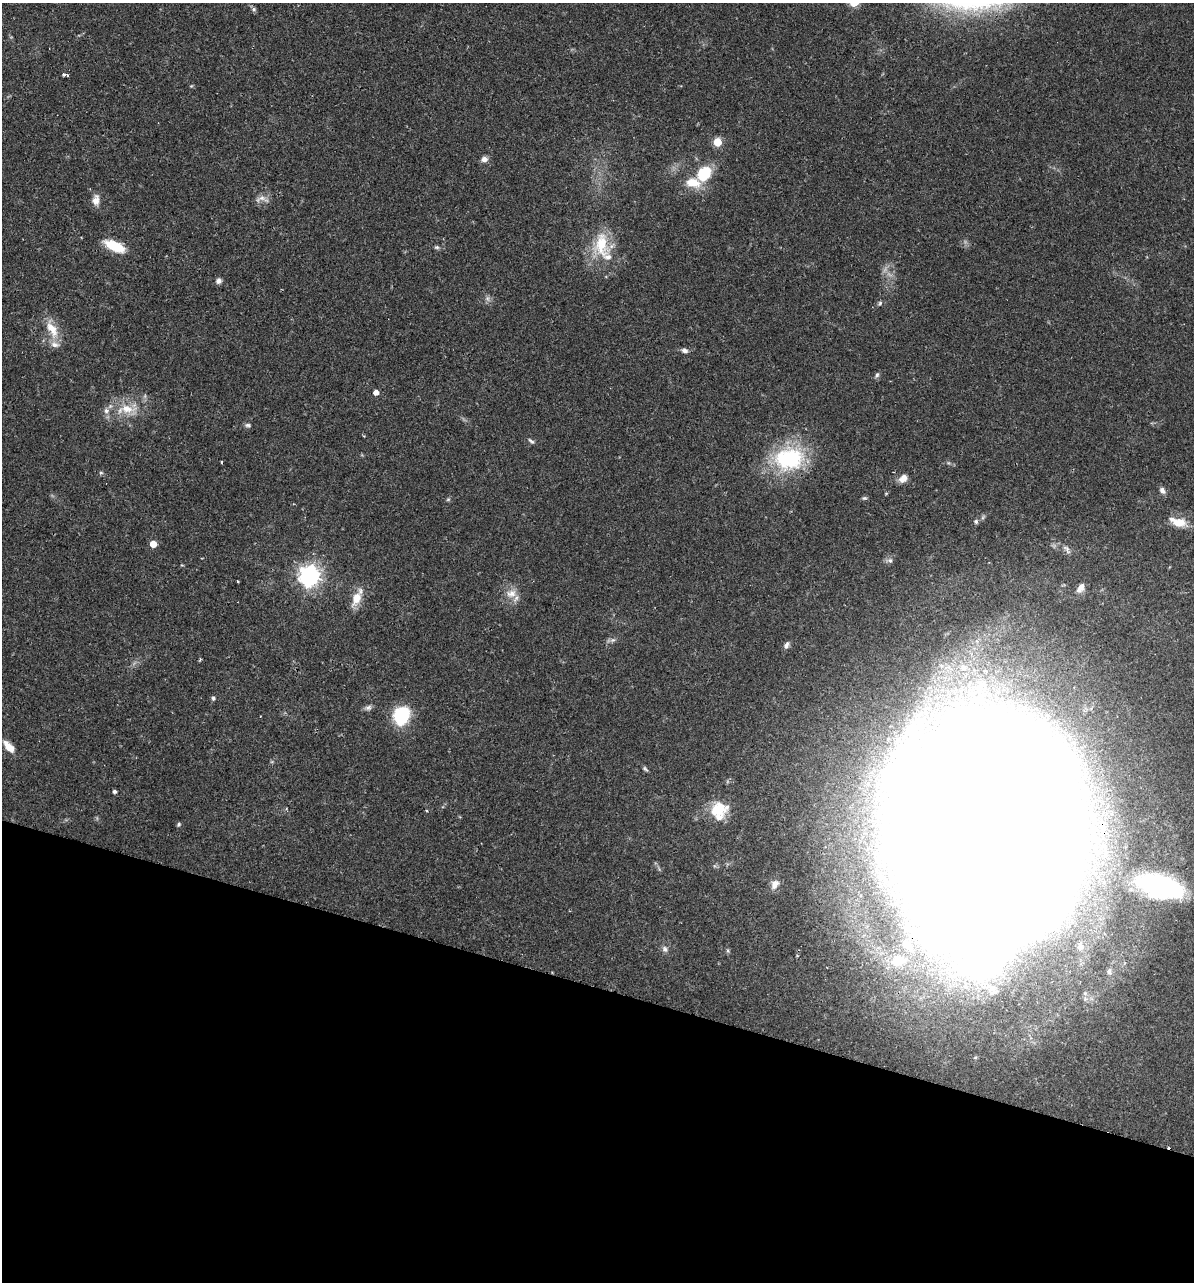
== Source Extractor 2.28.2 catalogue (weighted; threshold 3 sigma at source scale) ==
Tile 15 of 4 x 4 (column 3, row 4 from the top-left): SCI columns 2564-3755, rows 23-1302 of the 5251 x 5158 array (HDU 1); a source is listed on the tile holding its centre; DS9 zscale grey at full resolution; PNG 1196 x 1284 px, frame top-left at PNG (2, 3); no overlay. Shown black and unused: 23% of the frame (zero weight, under 2 of 3 exposures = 3% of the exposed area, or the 3 px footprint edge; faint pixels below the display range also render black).
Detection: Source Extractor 2.28.2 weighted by HDU 2 'WHT'; one run over the whole footprint, this tile lists its part. Background 0.0649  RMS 0.005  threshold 0.0226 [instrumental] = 3 sigma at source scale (4.5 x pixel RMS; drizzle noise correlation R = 1.50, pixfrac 1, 0.05/0.05 arcsec/px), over >= 5 px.
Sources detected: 62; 1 too faint to see at this stretch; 2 cosmic-ray / hot-pixel residue — not listed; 5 inside a brighter listed object's ellipse — not listed separately; the other 54 listed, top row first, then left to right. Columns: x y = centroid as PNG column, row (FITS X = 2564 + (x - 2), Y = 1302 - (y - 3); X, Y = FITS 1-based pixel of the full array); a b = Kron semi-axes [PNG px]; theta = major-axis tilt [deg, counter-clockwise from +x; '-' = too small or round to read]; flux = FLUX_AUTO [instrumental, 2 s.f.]
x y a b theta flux
254 9 6 5 - 1
64 74 4 3 - 0.97
68 75 3 3 - 0.48
717 142 5 5 - 17
484 159 8 7 - 2.3
704 173 14 10 51 21
693 183 19 12 -12 9.4
261 198 14 7 20 2.9
96 200 12 7 82 4.2
601 244 38 21 -87 20
115 246 22 10 -26 14
437 247 7 5 -1 0.93
218 281 7 6 - 1.8
880 303 6 5 - 0.84
52 329 26 11 -62 9.3
685 350 8 6 -18 1.9
877 375 8 5 70 1.1
376 392 5 4 - 3.2
127 409 26 13 -6 11
248 425 8 5 -6 1.1
531 441 10 4 -41 1.1
789 458 39 29 9 44
101 473 5 5 - 0.74
903 478 10 7 43 4.2
1162 490 9 6 -55 2.1
448 499 6 3 19 0.63
976 521 6 6 - 1
1179 522 18 11 -6 7.9
153 544 5 5 - 8
890 560 7 7 - 1.5
309 576 7 7 - 310
238 581 3 2 - 0.51
1081 588 14 7 59 3.2
511 593 15 11 14 5.5
356 598 19 11 67 7.5
613 640 7 4 17 1.1
786 645 10 6 68 1.8
963 668 13 9 7 5.5
213 698 5 5 - 0.91
368 708 9 7 20 1.6
401 716 20 16 66 23
888 739 4 4 - 0.84
9 747 16 7 -47 5.8
645 769 8 4 -44 0.88
114 792 4 4 - 1.2
718 809 24 19 11 14
179 824 6 4 74 0.72
989 830 150 105 86 6000
775 884 13 9 54 3.5
1159 886 57 26 -15 76
1080 946 12 9 87 3.8
665 949 8 6 -75 1.5
899 961 26 17 9 25
1109 972 11 7 -84 2.1
Overlapping masked pixels (flux is a lower limit): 1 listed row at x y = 989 830